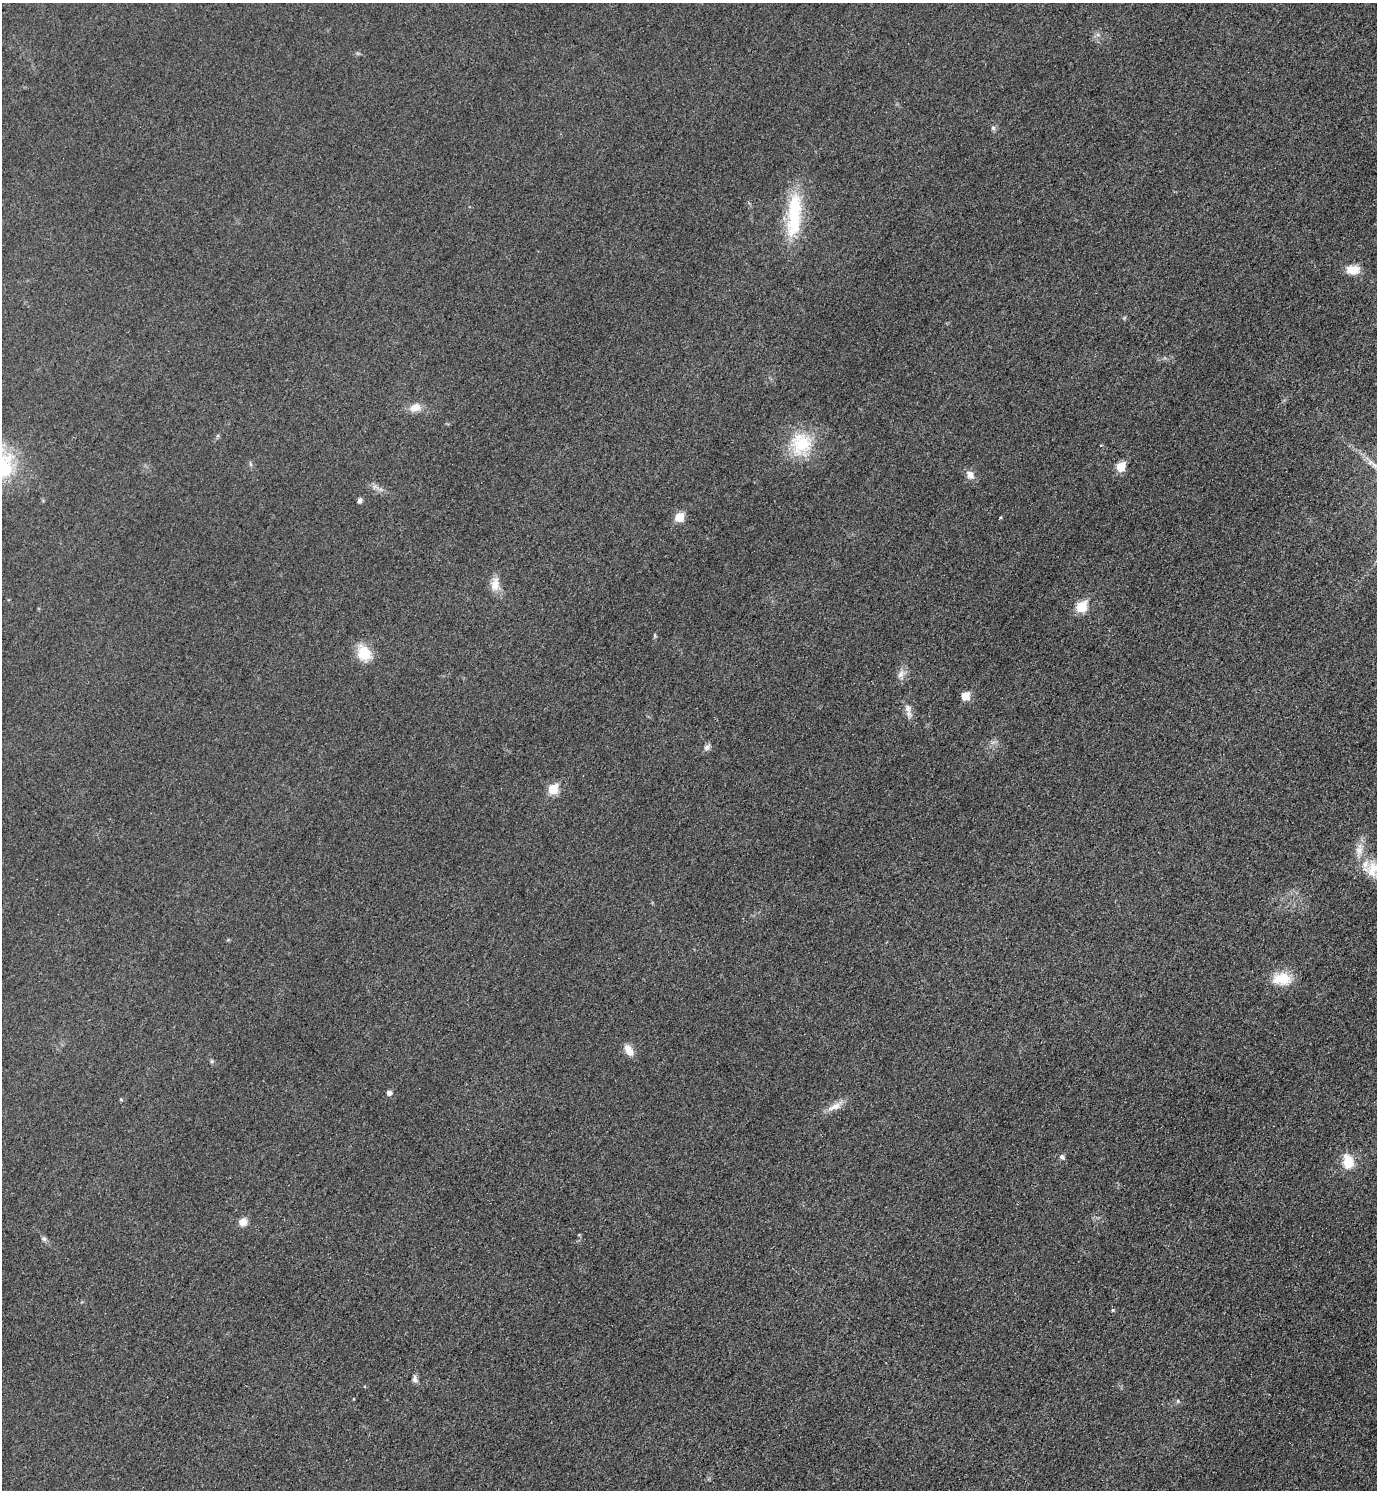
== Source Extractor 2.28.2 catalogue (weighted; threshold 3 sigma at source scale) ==
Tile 6 of 4 x 4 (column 2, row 2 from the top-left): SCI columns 1547-2921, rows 2999-4486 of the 5988 x 5986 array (HDU 1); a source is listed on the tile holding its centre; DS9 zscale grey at full resolution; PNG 1379 x 1492 px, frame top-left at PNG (2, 3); no overlay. Nothing masked; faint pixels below the display range render black.
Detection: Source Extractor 2.28.2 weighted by HDU 2 'WHT'; one run over the whole footprint, this tile lists its part. Background 0.0321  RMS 0.0055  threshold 0.0249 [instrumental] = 3 sigma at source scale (4.5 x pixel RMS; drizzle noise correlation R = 1.50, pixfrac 1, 0.05/0.05 arcsec/px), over >= 5 px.
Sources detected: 35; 1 inside a brighter listed object's ellipse — not listed separately; the other 34 listed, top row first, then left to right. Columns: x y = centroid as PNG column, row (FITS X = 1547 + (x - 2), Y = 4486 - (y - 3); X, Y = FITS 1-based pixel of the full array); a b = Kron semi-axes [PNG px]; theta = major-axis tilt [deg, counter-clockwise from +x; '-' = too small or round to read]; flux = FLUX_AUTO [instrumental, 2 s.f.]
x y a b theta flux
1098 35 6 4 -19 1.1
993 128 6 6 - 1.2
794 215 63 18 85 36
1353 270 12 9 2 9.6
415 407 15 10 12 5.4
801 444 32 29 86 26
1121 467 6 5 - 17
7 469 30 15 72 19
970 475 12 9 -52 3.8
360 500 5 4 - 2
679 517 6 5 - 18
495 584 18 11 87 6.4
1081 606 6 6 - 27
364 653 20 16 -65 13
901 674 12 7 58 3.1
965 696 6 5 - 13
908 708 13 9 -68 3.6
707 747 10 6 57 2.2
553 789 6 5 - 24
1372 870 24 23 - 14
1282 979 21 14 0 15
629 1050 15 8 -59 5.1
212 1061 6 4 72 0.69
389 1093 5 5 - 2.1
121 1099 5 4 - 0.66
835 1107 22 8 24 5.2
1062 1157 6 6 - 1.6
1348 1162 16 12 -78 11
243 1222 7 7 - 6
44 1239 7 5 -43 1.3
1113 1310 5 4 - 0.66
415 1379 10 6 -75 1.9
353 1399 4 2 - 0.37
1178 1401 5 5 - 0.77
Isophote crosses this tile's border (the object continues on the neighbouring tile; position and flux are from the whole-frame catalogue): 2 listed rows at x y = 7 469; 1372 870